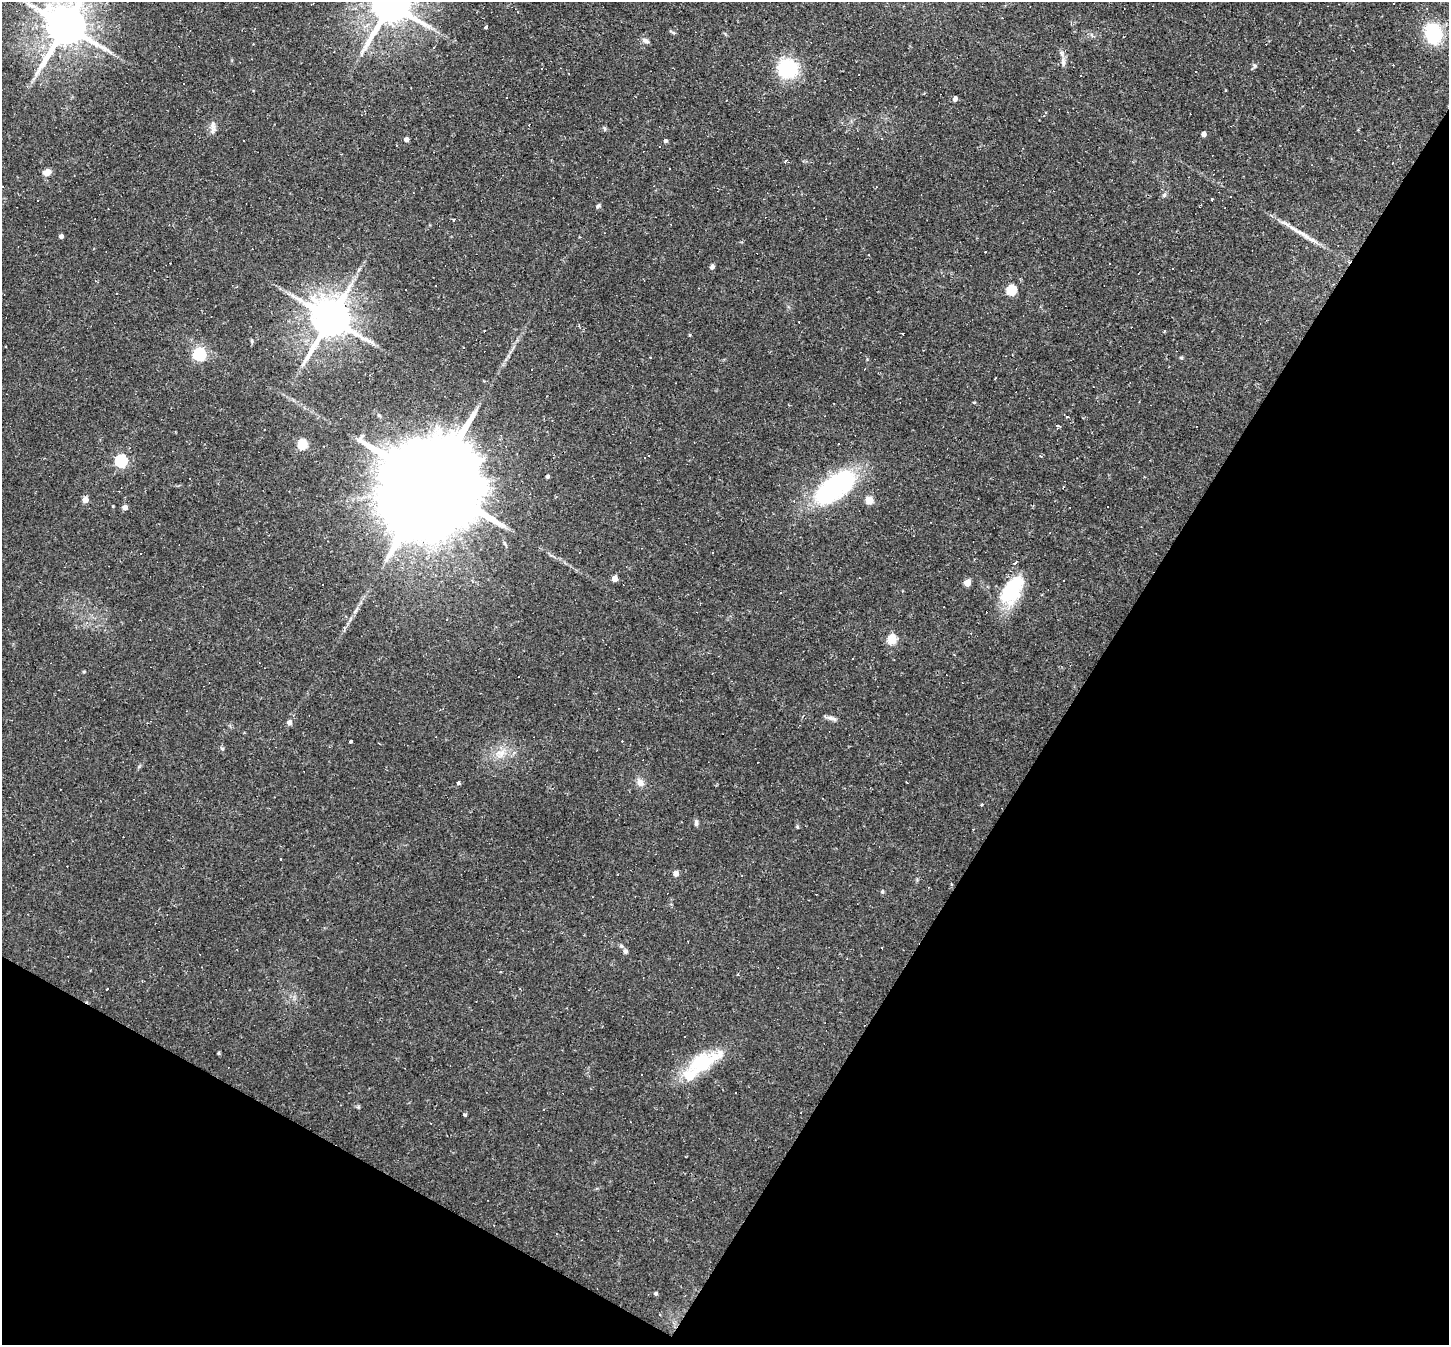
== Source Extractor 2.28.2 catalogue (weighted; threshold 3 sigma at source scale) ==
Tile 15 of 4 x 4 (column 3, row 4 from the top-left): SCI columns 2894-4340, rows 145-1487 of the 5786 x 5798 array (HDU 1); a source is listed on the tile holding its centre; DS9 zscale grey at full resolution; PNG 1451 x 1347 px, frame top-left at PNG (2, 2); no overlay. Shown black and unused: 32% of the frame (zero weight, under 2 of 3 exposures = <1% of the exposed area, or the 3 px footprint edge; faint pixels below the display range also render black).
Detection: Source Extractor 2.28.2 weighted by HDU 2 'WHT'; one run over the whole footprint, this tile lists its part. Background 0.061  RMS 0.0056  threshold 0.0251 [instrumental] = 3 sigma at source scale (4.5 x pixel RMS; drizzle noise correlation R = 1.50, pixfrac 1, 0.05/0.05 arcsec/px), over >= 5 px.
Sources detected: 143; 62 cosmic-ray / hot-pixel residue — not listed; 2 inside a brighter listed object's ellipse — not listed separately; the other 79 listed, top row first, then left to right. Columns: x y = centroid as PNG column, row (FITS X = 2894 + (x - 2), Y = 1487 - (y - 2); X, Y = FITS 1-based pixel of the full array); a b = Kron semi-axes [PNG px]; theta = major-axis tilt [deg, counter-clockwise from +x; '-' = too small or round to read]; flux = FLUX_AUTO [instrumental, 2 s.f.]
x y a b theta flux
312 4 4 2 - 0.44
391 4 12 11 - 2200
65 26 13 11 62 2300
486 27 3 3 - 1.3
673 32 6 4 -20 0.82
1433 33 22 17 -77 31
645 41 9 6 -18 1.8
434 48 3 3 - 20
1063 62 12 6 -86 2.6
1255 66 6 4 -45 0.8
788 68 18 16 -14 37
506 98 2 2 - 0.44
955 99 5 4 - 2.6
529 125 3 2 - 0.62
213 127 19 6 90 2.9
605 129 6 4 -71 0.72
1203 134 4 4 - 3.5
406 139 4 4 - 2.4
665 141 4 4 - 1.4
660 146 3 2 - 0.59
786 161 4 3 - 0.83
47 172 9 7 20 4
74 176 3 2 - 0.33
1164 195 5 5 - 1.1
1211 199 4 2 - 0.54
38 200 3 2 - 0.91
598 206 6 5 - 0.96
454 220 3 3 - 1.3
1302 233 25 5 -30 5.9
61 236 4 4 - 2.1
868 254 2 2 - 0.48
1110 263 3 3 - 2.1
712 267 6 4 65 1.5
1011 290 6 5 - 30
330 318 12 10 65 2100
903 334 3 3 - 1.7
690 335 5 3 - 0.49
252 341 6 4 -89 0.75
5 347 3 3 - 0.67
199 354 6 6 - 84
650 357 3 2 - 0.41
974 402 4 3 - 0.51
1068 417 3 3 - 1.5
1083 418 3 2 - 0.46
1057 426 5 3 - 0.95
302 444 5 5 - 32
121 461 6 6 - 80
547 476 3 3 - 1
431 485 47 20 57 22000
835 487 53 24 38 75
85 500 4 4 - 5.1
869 500 5 5 - 14
125 507 5 4 - 3.3
398 559 3 3 - 1.6
614 578 5 4 - 6.6
967 583 5 4 - 9.1
1012 590 38 20 61 30
446 619 3 2 - 0.85
892 639 5 5 - 26
712 673 3 2 - 0.33
832 718 15 5 -16 2.1
289 722 5 5 - 2.7
351 741 3 3 - 1.5
379 743 3 2 - 0.57
222 749 6 4 -60 0.83
501 753 14 8 58 5
640 782 10 9 - 3.3
458 783 4 4 - 1.1
696 823 9 5 90 1.4
973 829 2 2 - 0.38
676 873 4 4 - 4.2
882 891 4 4 - 0.99
621 946 5 5 - 0.93
625 951 6 6 - 1.3
218 1053 6 4 90 0.59
702 1062 48 19 26 31
465 1114 3 3 - 1.5
656 1293 4 4 - 1.1
660 1315 3 2 - 0.47
Isophote crosses this tile's border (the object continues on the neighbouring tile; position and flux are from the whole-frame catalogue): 2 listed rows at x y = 391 4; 65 26
Unlisted compact peaks at least as high as the median listed source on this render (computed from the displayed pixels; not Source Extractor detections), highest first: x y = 1181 358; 797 827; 84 672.